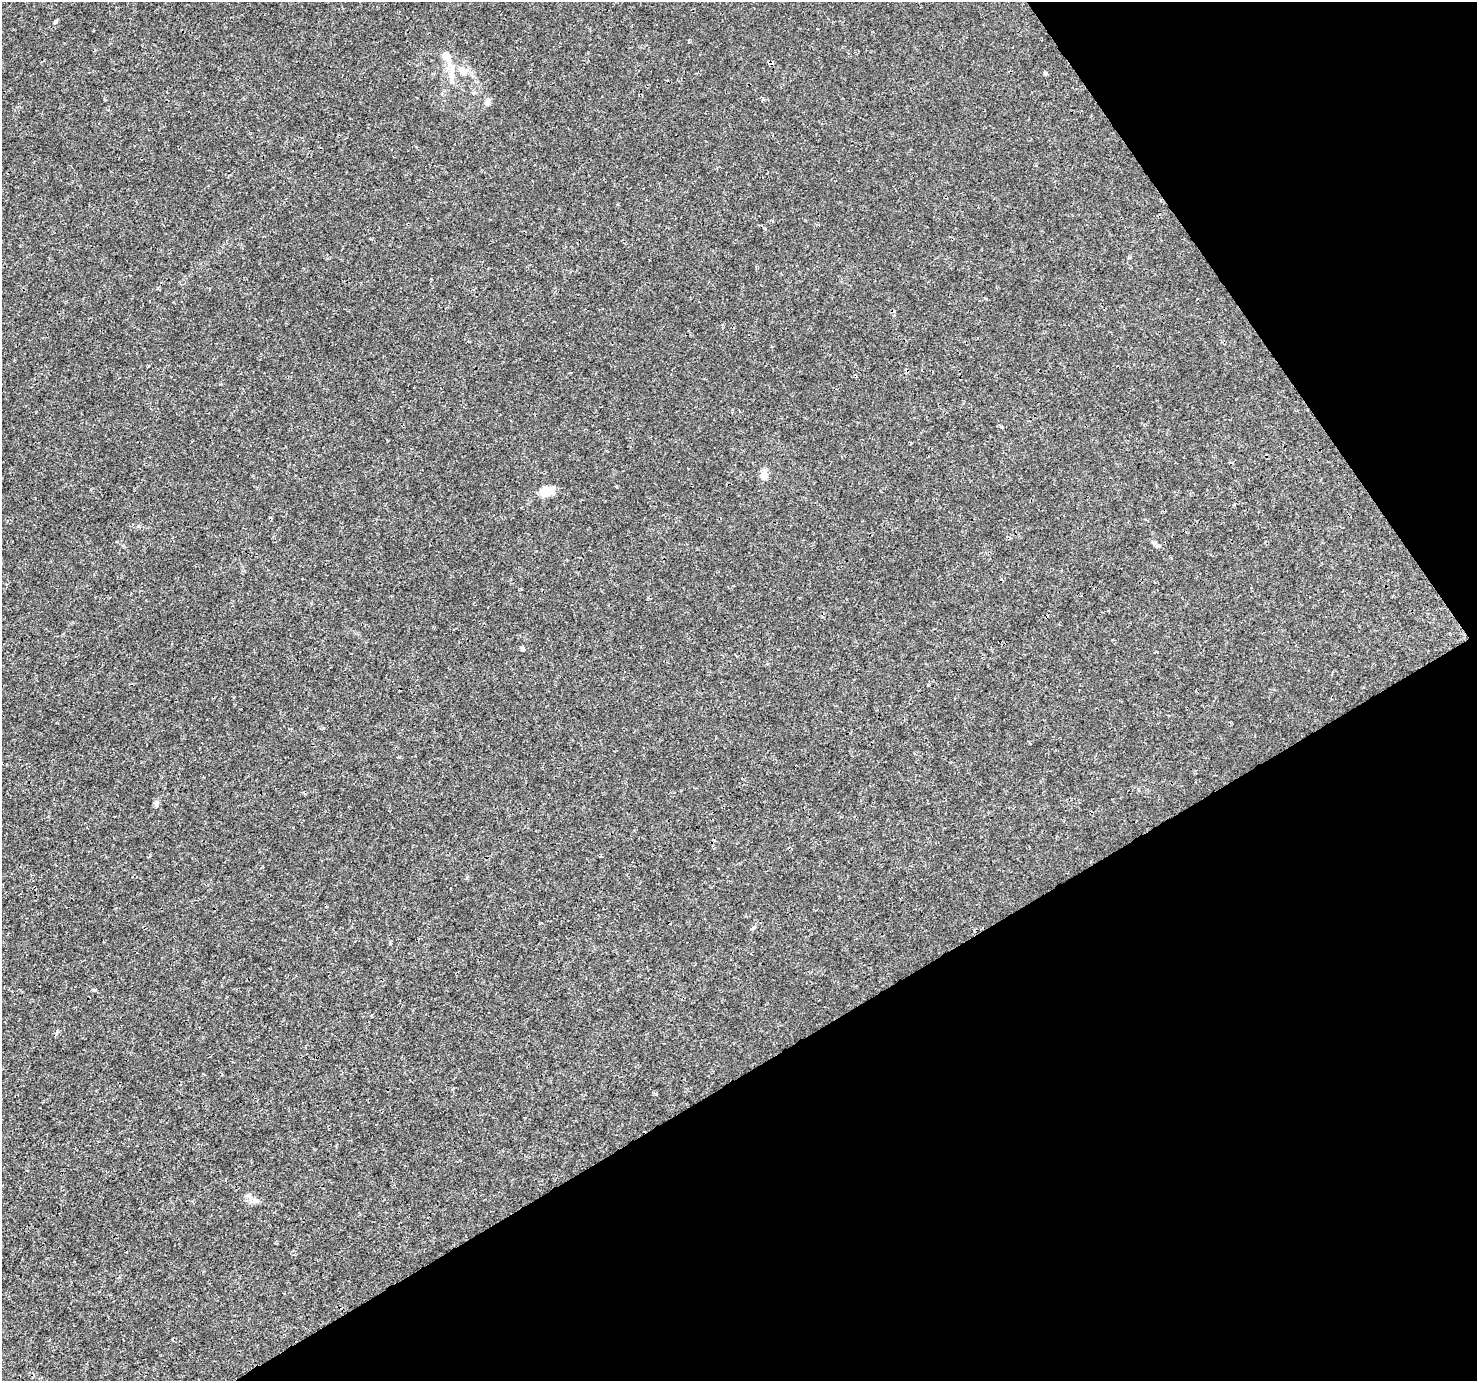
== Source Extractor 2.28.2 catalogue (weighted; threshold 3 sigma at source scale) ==
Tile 12 of 4 x 4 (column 4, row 3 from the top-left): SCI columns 4430-5904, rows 1562-2940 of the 5904 x 5819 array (HDU 1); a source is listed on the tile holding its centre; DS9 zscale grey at full resolution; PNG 1479 x 1383 px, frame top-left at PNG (2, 2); no overlay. Shown black and unused: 30% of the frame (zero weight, under 3 of 4 exposures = <1% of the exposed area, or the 3 px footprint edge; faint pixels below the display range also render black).
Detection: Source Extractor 2.28.2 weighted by HDU 2 'WHT'; one run over the whole footprint, this tile lists its part. Background 0.00285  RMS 0.0011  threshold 0.00475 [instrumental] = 3 sigma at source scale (4.5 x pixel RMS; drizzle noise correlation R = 1.50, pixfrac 1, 0.0396/0.0396 arcsec/px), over >= 5 px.
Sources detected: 18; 4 cosmic-ray / hot-pixel residue — not listed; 1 inside a brighter listed object's ellipse — not listed separately; the other 13 listed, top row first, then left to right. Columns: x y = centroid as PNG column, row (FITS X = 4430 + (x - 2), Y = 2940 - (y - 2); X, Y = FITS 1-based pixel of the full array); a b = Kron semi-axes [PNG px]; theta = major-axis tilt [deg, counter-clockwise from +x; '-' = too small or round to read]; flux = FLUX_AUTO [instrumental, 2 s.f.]
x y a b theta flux
56 21 6 5 - 0.16
447 58 24 10 -68 1.6
463 71 17 11 -65 1.2
1045 73 4 3 - 0.44
487 102 11 7 60 0.43
764 475 15 8 88 0.72
547 491 13 10 12 1.7
1158 546 6 5 - 0.22
522 649 5 4 - 0.18
928 685 3 3 - 0.13
156 803 7 7 - 0.31
754 927 7 4 35 0.18
249 1196 12 6 -61 0.5
Unlisted compact peaks at least as high as the median listed source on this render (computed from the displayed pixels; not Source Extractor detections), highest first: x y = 94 990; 656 1094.